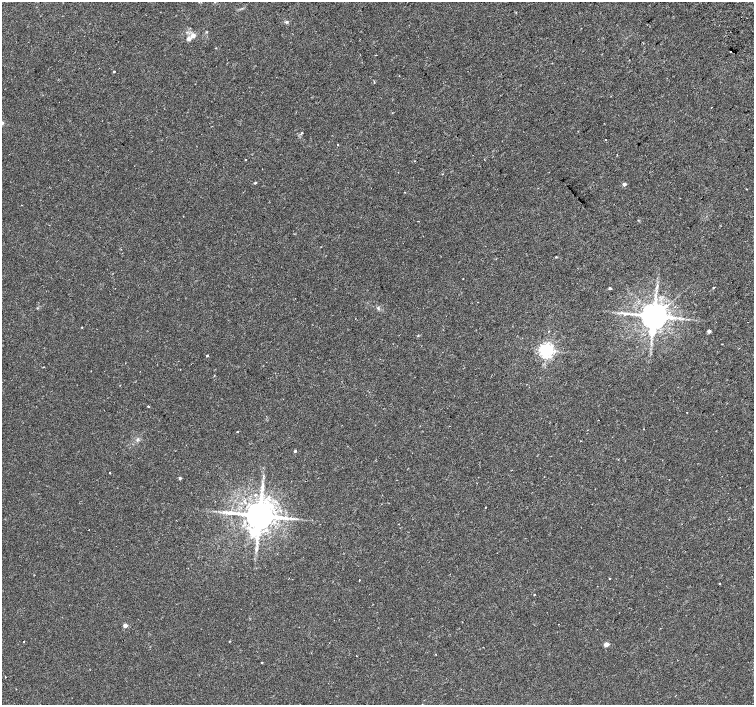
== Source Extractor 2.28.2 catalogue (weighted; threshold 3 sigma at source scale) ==
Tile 10 of 4 x 4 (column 2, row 3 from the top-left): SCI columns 1555-3057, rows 1658-3062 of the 6109 x 6061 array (HDU 1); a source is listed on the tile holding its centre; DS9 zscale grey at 2 x 2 block average (1 PNG px = mean of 2 x 2 image px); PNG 756 x 707 px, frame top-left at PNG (2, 2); no overlay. Shown black and unused: <1% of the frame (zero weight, under 2 of 3 exposures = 3% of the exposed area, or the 3 px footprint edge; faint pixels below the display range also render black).
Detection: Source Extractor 2.28.2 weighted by HDU 2 'WHT'; one run over the whole footprint, this tile lists its part. Background 0.0152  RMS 0.0034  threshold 0.0152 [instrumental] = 3 sigma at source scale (4.5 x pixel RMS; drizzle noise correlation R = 1.50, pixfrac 1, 0.0396/0.0396 arcsec/px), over >= 5 px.
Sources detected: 58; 3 cosmic-ray / hot-pixel residue — not listed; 1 inside a brighter listed object's ellipse — not listed separately; the other 54 listed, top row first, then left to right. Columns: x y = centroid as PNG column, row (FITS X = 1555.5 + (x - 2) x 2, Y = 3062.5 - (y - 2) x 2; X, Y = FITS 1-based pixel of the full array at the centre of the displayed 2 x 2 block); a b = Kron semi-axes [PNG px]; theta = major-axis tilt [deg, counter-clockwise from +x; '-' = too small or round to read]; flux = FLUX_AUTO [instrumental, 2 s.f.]
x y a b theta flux
287 22 3 3 - 0.85
193 36 7 5 30 3.1
731 52 2 2 - 0.71
114 71 2 2 - 0.6
399 75 2 2 - 0.27
711 107 2 2 - 0.33
302 133 3 2 - 0.98
606 139 2 2 - 0.56
338 145 2 2 - 0.91
246 160 2 2 - 0.89
414 161 2 2 - 0.36
255 183 3 3 - 0.89
624 184 2 2 - 3.9
746 189 2 2 - 0.51
404 192 2 2 - 0.38
21 205 2 2 - 0.41
418 221 2 2 - 0.26
556 257 3 2 - 0.56
714 287 2 2 - 0.86
610 288 3 2 - 1.5
625 314 7 5 -36 2.5
654 316 7 6 - 1600
682 319 4 3 - 0.99
82 327 2 2 - 0.36
549 331 2 2 - 0.39
709 331 3 2 - 3.6
546 350 4 4 - 280
207 355 2 2 - 10
43 367 2 2 - 0.66
148 407 3 2 - 0.68
686 412 2 2 - 0.49
644 429 2 2 - 0.3
237 432 2 2 - 0.5
580 441 2 2 - 0.51
295 451 3 2 - 1.5
110 473 2 2 - 1.2
180 478 3 2 - 1.5
263 484 5 3 - 1.3
255 495 3 3 - 0.96
485 507 2 2 - 0.5
259 516 8 7 - 2100
288 518 4 3 - 1.5
294 519 4 2 - 0.81
609 579 2 2 - 0.89
360 580 2 2 - 0.37
719 583 2 2 - 0.64
534 594 2 2 - 0.66
125 625 3 3 - 5.2
24 641 2 2 - 1.1
229 641 2 2 - 0.45
606 644 3 2 - 9.6
356 656 2 2 - 0.41
262 662 2 2 - 0.39
5 677 2 2 - 0.57
Diffuse or blended objects may show on this block-average render without a row.